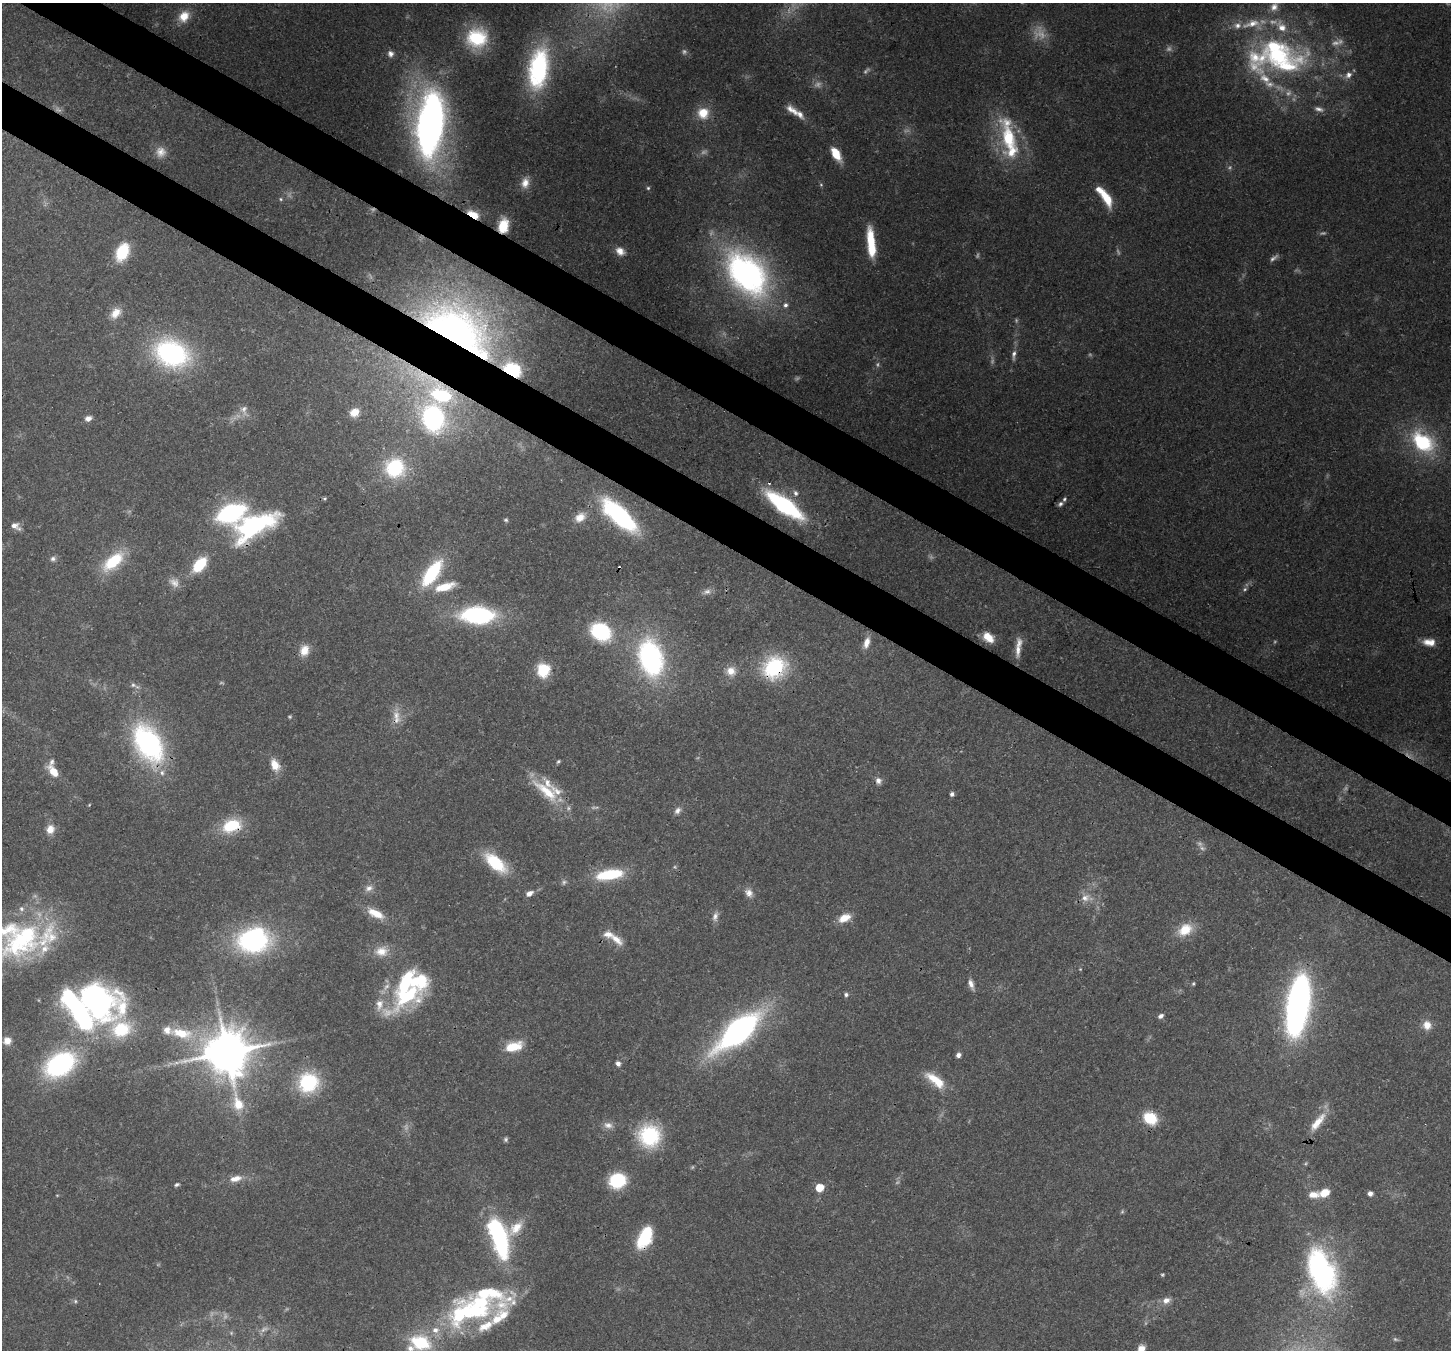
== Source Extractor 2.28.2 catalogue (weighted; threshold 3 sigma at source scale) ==
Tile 11 of 4 x 4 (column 3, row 3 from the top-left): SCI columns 2967-4415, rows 1705-3052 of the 5932 x 6036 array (HDU 1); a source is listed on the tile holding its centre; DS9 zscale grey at full resolution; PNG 1453 x 1352 px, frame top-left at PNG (2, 3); no overlay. Shown black and unused: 7% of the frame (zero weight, under 3 of 4 exposures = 7% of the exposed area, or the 3 px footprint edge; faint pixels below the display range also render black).
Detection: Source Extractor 2.28.2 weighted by HDU 2 'WHT'; one run over the whole footprint, this tile lists its part. Background 0.0922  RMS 0.0037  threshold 0.0167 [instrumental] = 3 sigma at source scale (4.5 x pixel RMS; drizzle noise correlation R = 1.50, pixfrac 1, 0.0396/0.0396 arcsec/px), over >= 5 px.
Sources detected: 217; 41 too faint to see at this stretch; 5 inside a brighter object's white glare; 2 cosmic-ray / hot-pixel residue — not listed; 36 inside a brighter listed object's ellipse — not listed separately; the other 133 listed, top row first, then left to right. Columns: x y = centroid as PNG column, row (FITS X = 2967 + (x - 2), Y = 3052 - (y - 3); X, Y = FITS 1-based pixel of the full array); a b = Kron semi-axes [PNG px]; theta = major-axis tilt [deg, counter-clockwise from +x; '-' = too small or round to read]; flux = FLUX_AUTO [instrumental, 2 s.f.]
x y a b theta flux
1274 7 14 10 57 3.6
184 16 15 12 56 5.9
477 38 23 21 8 24
1277 53 81 42 -15 86
390 54 9 8 - 2
538 68 49 23 82 49
1319 109 13 6 -17 2
792 110 20 8 -38 4
703 113 13 12 - 8
430 124 50 20 84 220
1008 138 55 18 -80 29
161 152 14 13 - 3.9
836 154 13 7 -61 9.5
525 183 14 10 74 3.8
648 188 5 5 - 0.61
1106 198 22 9 -61 9.5
281 199 6 5 - 0.65
473 215 8 4 -29 37
503 226 13 8 77 8.7
871 242 32 8 -84 14
620 251 11 9 -35 3.4
122 252 20 13 64 14
1273 258 13 5 38 1.3
747 273 58 37 -50 120
116 313 16 11 44 5.2
453 333 83 55 -26 220
172 353 42 30 -21 65
1014 355 16 6 85 2.2
244 410 19 10 -69 3.5
354 412 10 8 35 5.2
88 418 8 7 - 2.1
433 418 30 24 -70 62
1422 442 26 18 -39 33
395 468 23 22 - 29
795 493 8 6 -70 1.6
324 499 5 4 - 0.6
1060 504 7 5 44 1.1
784 505 31 11 -36 63
231 513 46 17 -3 71
619 515 33 13 -44 71
580 517 14 11 38 4.5
506 520 6 4 -15 0.64
15 526 12 8 -29 2.8
53 559 8 7 - 1.4
113 561 30 14 42 18
199 565 14 9 50 17
432 573 30 12 55 29
174 582 15 11 -34 3.3
445 587 29 10 15 8.9
1245 589 7 5 18 0.8
707 592 12 8 8 2
478 615 31 15 -1 53
601 632 18 14 -33 34
988 637 13 9 -40 5.5
1429 642 15 8 -5 4.4
867 643 13 7 72 3.8
304 650 14 11 72 5.1
1018 650 24 7 89 4
651 658 35 23 -76 76
774 667 23 20 38 36
543 670 6 6 - 62
731 671 14 13 - 4.9
133 685 10 6 -23 1.5
396 715 19 12 -76 5
148 743 41 25 -61 74
558 761 6 4 48 0.61
52 762 8 6 81 1.2
275 765 16 10 -63 5.3
53 772 13 7 -51 7.8
878 781 9 8 - 1.9
546 791 47 15 -38 16
952 794 4 4 - 1.3
89 805 4 3 - 0.33
677 811 11 7 50 1.9
232 826 22 14 17 16
50 829 12 10 67 3.9
495 863 25 12 -40 21
609 874 25 9 9 24
369 888 12 9 17 2.5
529 893 8 6 27 2.6
749 893 12 9 -58 2.7
1085 898 15 12 24 4.1
21 909 8 7 - 1.5
376 913 24 10 -26 7.3
715 917 13 7 78 2.1
845 918 15 9 25 5.6
1185 930 19 14 34 9.1
616 939 21 9 -39 4.8
253 940 29 22 10 73
15 946 51 29 36 44
381 951 19 14 6 6.1
1080 969 4 3 - 0.34
971 984 13 6 -71 2.4
1193 984 5 4 - 0.5
846 995 6 6 - 0.99
408 996 56 22 36 38
93 998 34 27 88 49
1298 1005 52 18 81 160
78 1010 43 15 -56 98
1161 1016 7 5 35 1.5
1427 1025 11 10 - 4
121 1029 68 33 -80 33
738 1031 39 15 40 140
181 1033 32 13 -10 13
7 1041 9 9 - 3.4
513 1047 20 10 16 10
227 1052 16 12 -89 1600
958 1055 5 5 - 1.6
60 1064 27 18 31 69
618 1064 5 5 - 1.9
934 1079 29 12 -30 8.6
308 1082 21 20 - 30
1150 1118 14 11 -32 13
1317 1122 31 10 52 7.6
608 1125 13 9 -10 2.6
649 1136 21 20 - 34
235 1179 18 8 12 4.4
617 1181 12 10 20 32
177 1185 6 4 22 0.78
819 1188 5 5 - 11
1325 1193 12 8 26 5.7
1370 1194 4 4 - 2.3
516 1228 25 13 46 8
499 1237 35 13 -72 76
645 1237 22 12 64 22
1321 1270 51 26 -70 86
1162 1275 4 4 - 0.49
1166 1300 11 8 21 2.9
75 1301 6 5 - 0.71
472 1311 69 24 1 45
264 1329 12 6 30 1.8
420 1342 26 17 -18 21
1141 1348 9 8 - 3.2
Overlapping masked pixels (flux is a lower limit): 11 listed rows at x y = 473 215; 503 226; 453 333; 784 505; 231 513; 774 667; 396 715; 148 743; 546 791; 232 826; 645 1237
Isophote crosses this tile's border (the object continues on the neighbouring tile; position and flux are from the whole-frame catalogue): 3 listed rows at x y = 15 946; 78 1010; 1141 1348